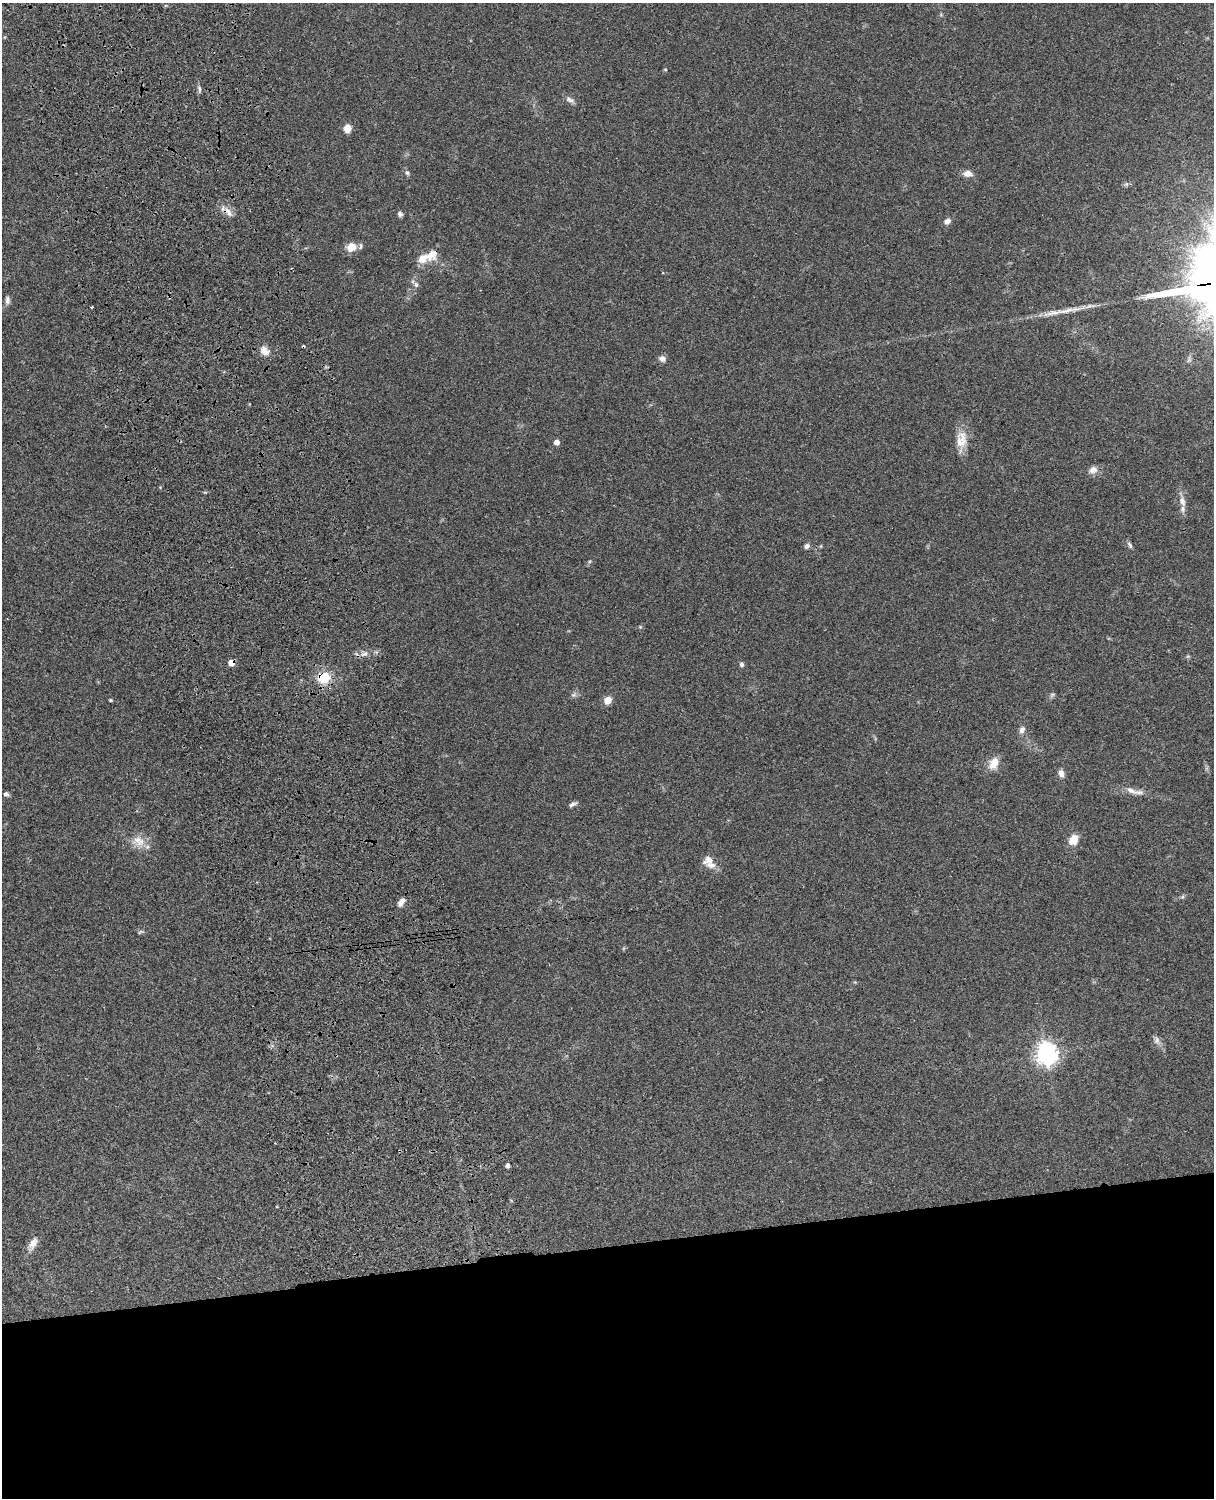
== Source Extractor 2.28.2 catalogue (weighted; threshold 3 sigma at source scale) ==
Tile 11 of 4 x 3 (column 3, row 3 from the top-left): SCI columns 2547-3758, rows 276-1771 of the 5090 x 4927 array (HDU 1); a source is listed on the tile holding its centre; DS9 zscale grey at full resolution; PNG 1216 x 1500 px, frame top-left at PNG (2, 3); no overlay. Shown black and unused: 17% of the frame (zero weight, under 3 of 4 exposures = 6% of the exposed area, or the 3 px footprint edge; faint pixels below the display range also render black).
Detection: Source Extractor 2.28.2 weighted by HDU 2 'WHT'; one run over the whole footprint, this tile lists its part. Background 0.0822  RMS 0.006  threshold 0.0272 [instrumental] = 3 sigma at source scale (4.5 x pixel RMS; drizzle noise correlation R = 1.50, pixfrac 1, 0.05/0.05 arcsec/px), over >= 5 px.
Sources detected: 54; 1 too faint to see at this stretch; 1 cosmic-ray / hot-pixel residue — not listed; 5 inside a brighter listed object's ellipse — not listed separately; the other 47 listed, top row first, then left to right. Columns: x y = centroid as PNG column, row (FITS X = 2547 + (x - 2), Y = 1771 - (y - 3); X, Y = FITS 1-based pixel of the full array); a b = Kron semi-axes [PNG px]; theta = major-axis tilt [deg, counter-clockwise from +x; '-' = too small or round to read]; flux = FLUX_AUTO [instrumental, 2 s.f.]
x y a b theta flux
665 69 5 3 - 0.52
199 89 8 5 -72 1.3
570 100 13 7 -28 2.4
347 128 5 5 - 15
407 173 7 6 - 1.4
968 173 10 7 -3 4.3
228 212 16 7 -53 4.2
400 214 7 6 - 1.6
947 221 7 6 - 3.2
351 247 11 9 17 7
433 254 19 12 45 7
416 285 8 6 -73 1.6
7 300 10 6 88 2.1
91 307 3 2 - 0.7
1054 313 29 7 8 8
264 351 12 9 -41 4.9
662 359 8 7 - 2.6
961 440 25 14 87 9.8
557 442 4 4 - 4.1
1093 470 12 10 14 3.5
1182 501 12 8 -72 3.6
1130 545 9 4 -60 1.4
807 546 7 6 - 1.8
640 627 4 4 - 0.62
364 654 11 5 18 2.7
231 663 5 5 - 6.7
742 665 5 5 - 1.6
324 678 13 11 7 15
574 695 9 4 9 1.3
111 700 4 3 - 0.67
608 700 7 7 - 6.1
1022 730 9 7 69 2.8
994 763 15 10 61 7.3
1061 773 9 6 -73 3
1131 790 15 7 -25 3.8
6 794 6 5 - 1.7
572 804 11 5 25 1.7
1073 840 12 10 59 7.1
138 841 19 13 -26 8
709 860 16 11 21 4.9
1182 897 7 4 18 0.95
401 902 10 6 51 3.4
140 932 8 4 27 0.85
1157 1040 8 7 - 2.2
1046 1054 8 7 - 420
508 1166 4 3 - 2
33 1244 20 9 61 4.8
Overlapping masked pixels (flux is a lower limit): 5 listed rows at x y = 228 212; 433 254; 807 546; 231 663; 324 678